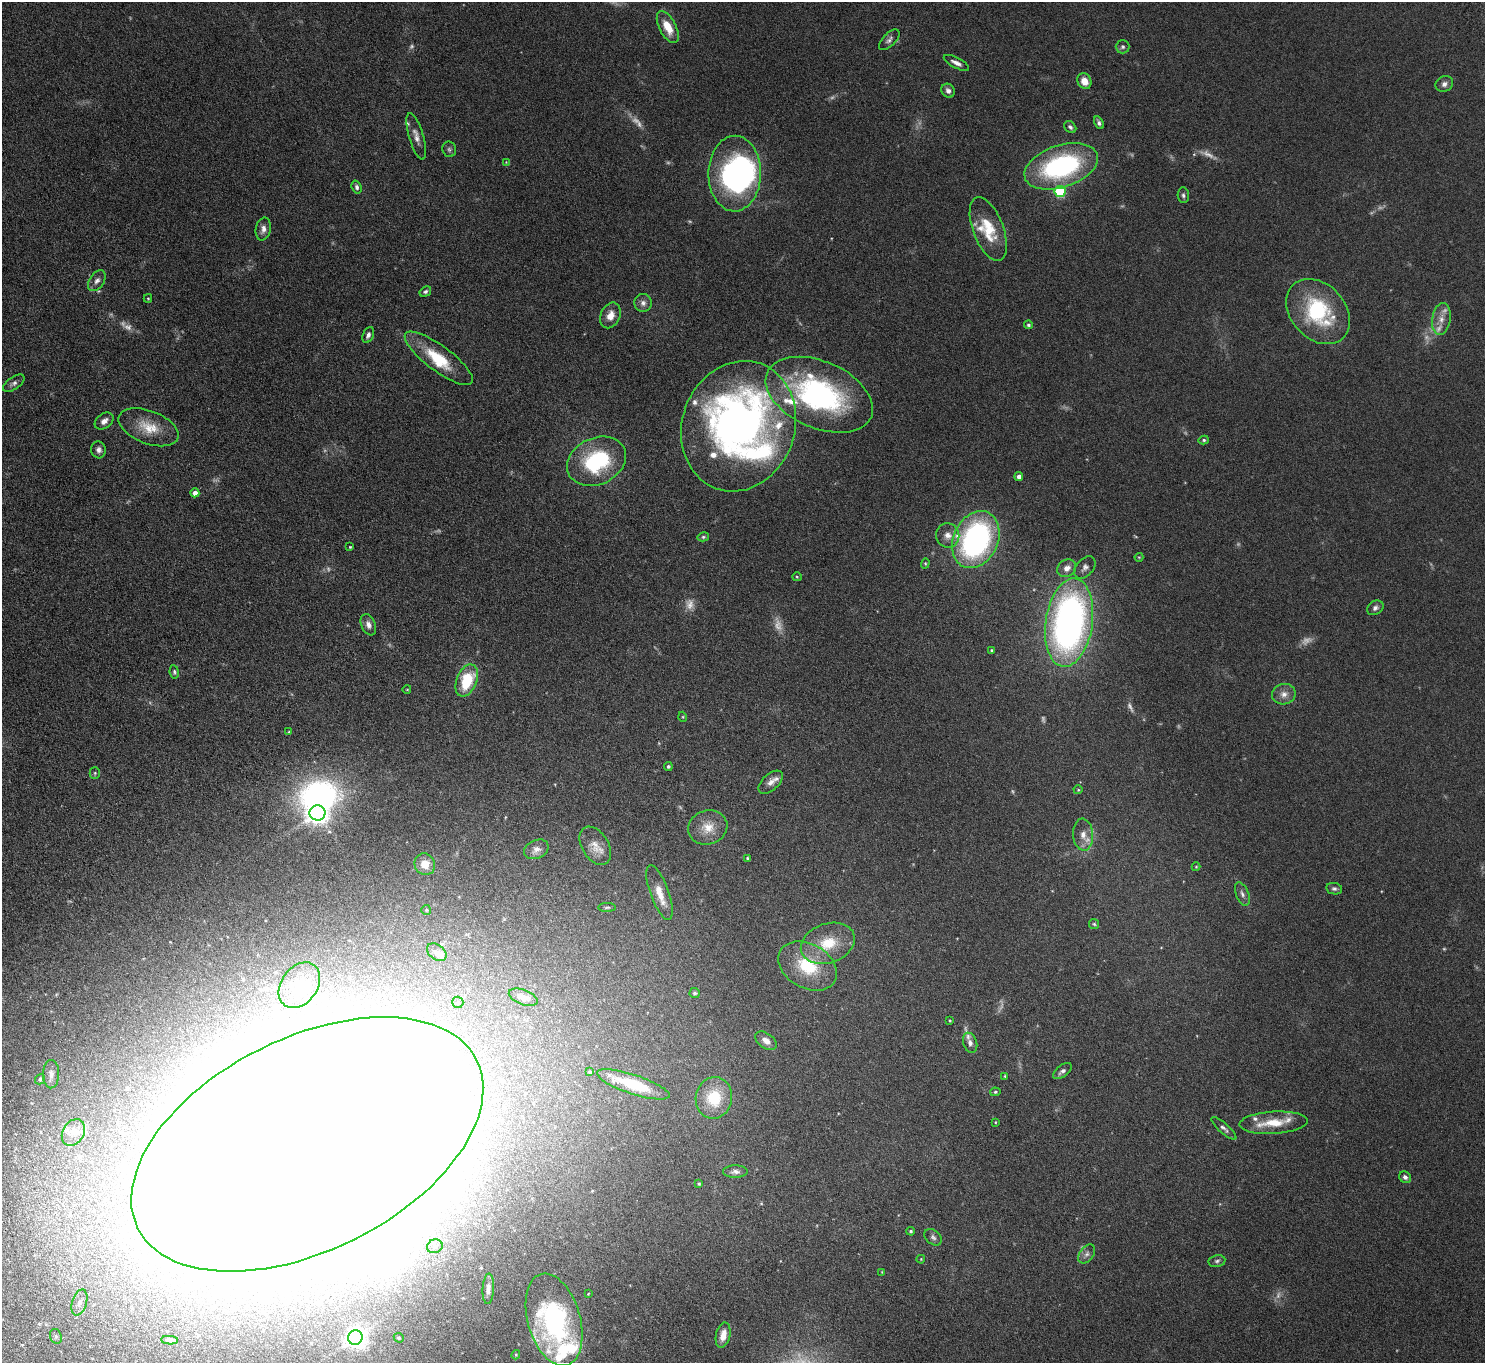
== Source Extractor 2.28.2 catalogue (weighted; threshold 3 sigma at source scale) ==
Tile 7 of 4 x 4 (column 3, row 2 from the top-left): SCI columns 3020-4502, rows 2926-4286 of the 6036 x 5989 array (HDU 1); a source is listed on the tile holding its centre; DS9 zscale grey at full resolution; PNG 1487 x 1365 px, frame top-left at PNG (2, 2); each listed source drawn as its Kron ellipse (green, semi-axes under 4 px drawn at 4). Shown black and unused: <1% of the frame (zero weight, under 4 of 8 exposures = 3% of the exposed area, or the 3 px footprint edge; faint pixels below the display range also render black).
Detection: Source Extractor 2.28.2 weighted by HDU 2 'WHT'; one run over the whole footprint, this tile lists its part. Background 0.122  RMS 0.0068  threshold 0.0279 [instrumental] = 3 sigma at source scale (4.09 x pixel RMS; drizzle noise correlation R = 1.36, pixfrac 0.8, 0.05/0.05 arcsec/px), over >= 5 px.
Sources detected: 180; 33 too faint to see at this stretch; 11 inside a brighter object's white glare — neither listed nor drawn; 17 inside a brighter listed object's ellipse — not listed separately; the other 119 listed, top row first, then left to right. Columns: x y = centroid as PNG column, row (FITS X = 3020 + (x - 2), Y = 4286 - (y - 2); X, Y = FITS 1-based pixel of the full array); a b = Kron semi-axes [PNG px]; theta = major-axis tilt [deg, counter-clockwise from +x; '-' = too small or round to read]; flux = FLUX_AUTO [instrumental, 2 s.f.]
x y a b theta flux
668 27 17 8 -62 11
889 40 13 6 45 2.3
1123 47 7 6 - 1.3
956 63 14 5 -27 3.3
1084 81 8 7 - 6.6
1444 84 9 7 29 2.4
948 91 7 6 - 2.5
1099 123 7 4 -63 1.6
1070 127 7 5 -45 1.6
416 136 24 7 -73 4.5
449 149 8 7 - 1.5
506 162 4 3 - 0.4
1061 166 38 21 18 96
735 174 38 26 89 130
357 187 7 5 -72 1.6
1060 191 5 5 - 48
1183 195 8 5 -85 1.5
263 229 11 7 79 3.5
988 229 33 15 -69 22
97 281 11 7 55 2.9
425 292 6 4 32 1.2
148 298 4 4 - 0.55
643 303 9 8 - 3
1318 312 37 27 -47 51
610 315 13 9 65 6
1441 319 16 9 81 5.2
1028 325 4 4 - 0.95
368 335 8 5 66 1.8
439 358 41 12 -37 22
14 383 12 6 35 2.2
819 395 56 33 -23 130
104 421 10 7 36 3.3
739 426 66 56 70 320
149 427 31 16 -21 15
1204 440 5 4 - 1
99 450 8 7 - 2.5
597 461 31 23 25 54
1019 476 4 4 - 3.2
195 493 4 4 - 3.1
948 535 12 11 - 5.2
703 537 6 4 13 0.93
976 540 30 22 65 150
350 547 3 3 - 0.53
1139 557 4 4 - 0.54
925 563 5 4 - 0.65
1085 567 13 8 48 3
1067 568 10 8 36 4.4
797 577 5 4 - 0.62
1375 608 9 6 34 2.1
1069 623 44 23 81 280
368 625 11 7 -67 2.9
992 650 4 3 - 0.89
174 672 6 4 -81 1
467 680 17 10 67 27
407 689 4 3 - 0.37
1284 694 12 10 11 4.4
683 717 5 3 - 0.54
289 732 4 4 - 0.7
668 766 4 4 - 0.98
95 773 5 5 - 0.8
771 782 14 8 42 3.5
1078 790 4 4 - 0.65
317 813 8 7 - 410
708 827 20 17 16 10
1083 835 16 10 -85 6
595 846 21 13 -59 7.1
536 849 13 9 24 3.6
747 858 3 3 - 0.58
425 864 11 10 - 8
1196 867 4 4 - 0.52
1334 889 8 5 -11 1.6
660 893 29 9 -70 9.2
1242 894 12 6 -68 2.7
607 907 9 3 1 0.92
426 910 5 5 - 0.7
1094 924 5 5 - 0.89
828 943 28 19 19 20
437 952 11 7 -38 3
808 966 31 22 -29 29
299 985 25 18 53 16
695 993 5 5 - 1.3
523 997 15 7 -20 4.7
458 1002 6 5 - 1.4
950 1021 3 2 - 0.49
766 1041 12 7 -37 4.3
970 1043 10 7 -71 2.6
1062 1071 11 5 38 2.1
590 1072 4 3 - 0.74
51 1074 14 8 89 3.3
1005 1076 3 3 - 0.6
40 1079 5 5 - 1.1
633 1084 38 9 -18 28
995 1092 5 4 - 0.81
714 1098 21 18 81 22
995 1122 4 2 - 0.46
1273 1123 34 11 3 14
1224 1128 16 5 -42 2.2
73 1132 14 10 59 5.2
307 1144 189 106 26 6600
735 1172 12 6 1 2.4
1405 1177 6 5 - 1.7
699 1184 4 3 - 0.74
911 1231 4 4 - 0.82
933 1237 10 7 -41 2
435 1246 8 6 25 2.2
1087 1254 11 6 52 2.3
921 1259 4 3 - 0.53
1217 1261 8 6 11 1.4
882 1272 4 2 - 0.48
488 1289 15 5 87 3.1
588 1294 3 3 - 0.44
79 1302 13 7 73 3.2
554 1320 47 26 -74 110
723 1335 13 7 78 6.4
56 1336 7 6 - 1.4
355 1338 7 7 - 390
399 1338 5 4 - 1
170 1340 8 3 -3 1.7
516 1355 5 4 - 0.68
Isophote crosses this tile's border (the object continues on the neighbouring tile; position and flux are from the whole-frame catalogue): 1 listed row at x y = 307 1144